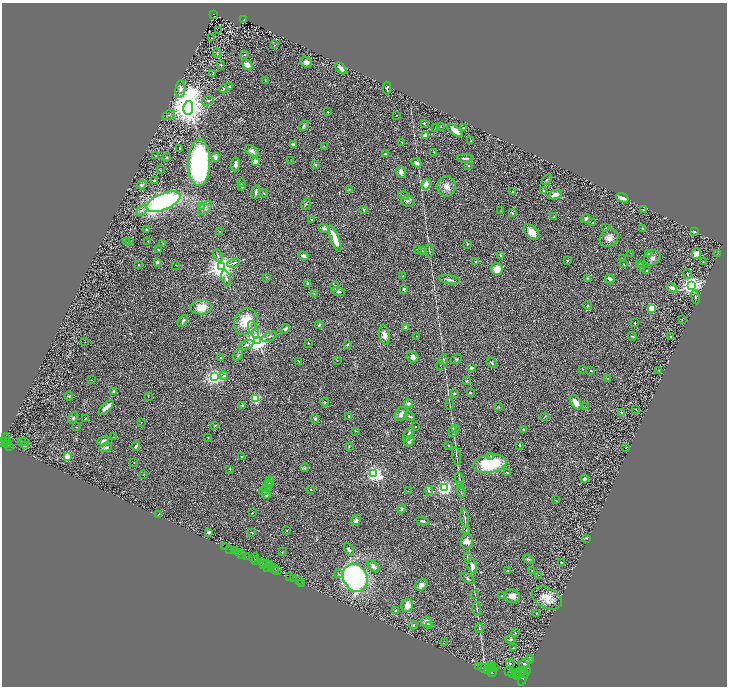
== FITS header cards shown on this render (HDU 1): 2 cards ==
NAXIS1  =                 1449
NAXIS2  =                 1368

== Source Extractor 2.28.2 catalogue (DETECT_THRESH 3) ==
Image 1449 x 1368 px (HDU 1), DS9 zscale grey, zoomed out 1/2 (1 PNG px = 2 x 2 image px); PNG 729 x 688 px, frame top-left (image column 1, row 1367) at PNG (2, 3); each listed source drawn as its Kron ellipse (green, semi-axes under 4 px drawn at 4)
Background 0.668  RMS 0.031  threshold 0.0923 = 3 sigma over >= 5 px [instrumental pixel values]
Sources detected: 374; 44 cannot appear on this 1/2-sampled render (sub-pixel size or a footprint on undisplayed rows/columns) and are neither listed nor drawn; the other 330 listed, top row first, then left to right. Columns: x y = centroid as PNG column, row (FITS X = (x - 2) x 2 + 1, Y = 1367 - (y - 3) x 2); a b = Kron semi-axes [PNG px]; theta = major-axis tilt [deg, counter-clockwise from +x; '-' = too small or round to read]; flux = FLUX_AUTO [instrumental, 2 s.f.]
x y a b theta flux
214 14 3 2 - 57
244 20 3 2 - 39
218 31 2 2 - 28
212 38 2 1 - 1.7
274 45 3 2 - 2.7
217 53 4 2 - 3.1
244 55 3 2 - 3.3
306 62 6 5 - 18
221 65 3 2 - 4
247 65 6 4 -42 34
341 68 7 4 -45 26
213 74 3 2 - 1.8
265 81 2 2 - 2.5
230 87 2 2 - 26
387 88 6 3 -89 12
180 89 9 5 84 26
223 89 4 3 - 8.4
208 101 6 2 25 7
188 108 7 5 81 17000
328 112 2 2 - 4.5
169 115 6 2 24 5.1
397 115 3 2 - 1.9
424 123 3 2 - 4.8
304 126 6 4 40 11
441 126 2 2 - 2.5
436 128 2 2 - 2.1
463 128 3 2 - 4.7
455 131 9 4 -35 47
425 135 3 2 - 96
471 141 2 1 - 2.8
401 142 2 2 - 2.7
293 144 3 3 - 20
324 146 3 2 - 3.1
179 148 3 2 - 3.4
252 151 7 5 -38 19
434 152 3 2 - 3.4
385 153 3 2 - 5.6
156 156 2 2 - 2.5
166 157 4 3 - 5.7
215 157 4 3 - 25
465 158 8 3 -2 13
255 161 2 2 - 140
291 161 2 2 - 1.9
199 163 23 11 89 1400
416 163 5 3 - 20
235 164 7 3 83 18
315 164 2 2 - 22
468 165 3 2 - 5.5
160 170 3 1 - 2.6
401 172 6 5 - 24
155 180 3 2 - 5.4
547 180 6 3 46 6.4
242 183 3 2 - 9.7
426 184 6 4 69 50
142 185 5 3 - 10
446 186 10 9 - 44
242 187 3 2 - 3.4
349 189 4 2 - 4.2
543 190 3 2 - 2.8
512 191 2 2 - 2.5
256 192 7 3 80 11
264 193 4 2 - 3.4
555 195 7 3 18 45
403 196 6 3 -18 8.4
622 198 6 3 -20 42
163 201 18 8 23 1000
408 201 6 5 - 15
306 204 6 2 60 6.6
201 206 4 3 - 10
205 208 8 4 44 21
142 210 6 4 45 16
363 210 4 3 - 6.3
643 210 3 2 - 2.4
501 211 3 2 - 2.2
512 213 3 2 - 6.3
554 216 3 2 - 2.5
311 219 2 2 - 7.9
586 219 5 2 - 12
593 222 3 2 - 6.6
324 228 6 4 -15 15
606 228 2 2 - 18
643 228 3 2 - 3.1
146 229 2 2 - 5.6
220 231 2 1 - 2.1
694 231 3 2 - 14
532 232 9 5 -47 64
335 238 14 3 -69 110
609 238 10 8 32 39
148 241 2 2 - 5.2
127 242 2 2 - 2.4
129 242 2 1 - 2.5
163 244 3 2 - 3.1
467 244 3 2 - 6.5
158 249 3 2 - 3.4
417 250 2 2 - 3.3
422 251 3 3 - 5.7
429 251 7 2 -87 5.7
631 253 2 1 - 1.5
717 253 4 2 - 3.6
648 254 3 3 - 10
696 254 5 4 - 31
500 255 2 2 - 6.1
218 256 7 2 -65 8.1
304 256 5 3 - 14
652 258 9 7 28 25
622 259 2 1 - 1.7
567 261 2 2 - 6.3
157 262 4 3 - 8.7
476 262 4 3 - 6.6
703 262 3 2 - 2.7
234 263 6 3 21 8.8
639 263 2 2 - 3.9
624 264 2 2 - 2.3
138 265 3 3 - 4
176 265 2 1 - 2.3
222 267 4 4 - 7200
641 267 2 2 - 1.9
497 269 6 6 - 62
647 270 2 2 - 7.6
687 274 5 1 - 4.3
402 276 3 2 - 3
267 277 3 2 - 2.8
226 278 8 3 -74 13
587 278 4 2 - 3.1
610 279 5 3 - 18
449 280 11 3 -10 15
307 283 3 2 - 7.2
335 286 5 3 - 7.3
691 286 4 3 - 4600
672 288 5 3 - 31
404 289 2 2 - 15
338 291 7 4 -15 12
314 293 3 2 - 3.2
695 297 7 3 -80 7.5
588 305 4 2 - 4.5
201 307 11 7 0 80
651 308 3 3 - 340
682 319 3 2 - 3.1
183 321 6 3 55 12
246 321 14 11 63 130
635 323 2 2 - 3.4
319 325 4 2 - 7.9
406 327 4 3 - 9.9
285 329 5 3 - 9.7
254 330 9 2 -69 12
385 335 10 5 -78 32
417 336 2 2 - 2.5
632 336 4 3 - 5.1
269 337 8 3 23 11
671 337 3 2 - 6
258 341 4 3 - 5700
85 342 2 1 - 1.5
308 343 2 2 - 3
246 345 8 3 22 11
347 345 4 3 - 4.7
238 355 6 4 57 9.7
413 357 6 5 - 24
220 358 2 2 - 3
456 359 6 3 22 5.4
337 360 2 2 - 4.1
444 360 5 3 - 6.1
299 361 3 2 - 2.6
492 363 6 3 -49 7.3
440 365 2 1 - 2
471 368 3 2 - 11
583 369 2 2 - 1.9
591 371 3 3 - 5.9
659 371 3 2 - 2.7
224 376 4 4 - 8.8
214 377 4 3 - 2400
607 378 3 2 - 2.1
91 380 2 2 - 1.6
466 381 4 3 - 4.1
114 391 3 2 - 15
454 393 3 3 - 8
470 393 3 2 - 3.6
69 396 4 3 - 5.5
148 396 4 1 - 2.4
256 398 3 3 - 380
325 402 4 3 - 5.4
576 402 8 5 -57 43
408 404 4 4 - 13
450 404 5 1 - 3.9
242 405 4 3 - 7.9
106 407 9 3 43 41
499 407 3 2 - 2.7
586 407 2 2 - 1.9
636 409 2 1 - 2.5
621 412 2 2 - 21
401 414 8 5 56 23
409 416 5 3 - 9.4
545 416 4 2 - 3.1
349 417 3 2 - 5.7
73 418 6 3 60 9.9
85 419 3 3 - 5.2
315 419 5 4 - 9.1
141 422 2 1 - 1.8
215 425 3 3 - 4.7
415 426 2 2 - 7.4
76 427 3 2 - 1.8
455 428 3 3 - 4.4
523 429 3 3 - 5.2
355 431 3 2 - 3
453 432 5 2 - 6
408 434 8 3 63 15
113 437 2 2 - 1.9
208 437 2 2 - 10
6 439 6 3 -63 630
6 441 2 1 - 320
103 441 6 3 28 15
409 441 6 4 51 18
21 442 2 1 - 1.8
24 442 2 1 - 8.1
3 443 2 1 - 180
7 445 3 2 - 260
25 445 3 2 - 28
449 445 2 2 - 5.4
520 445 3 2 - 5.2
9 446 3 2 - 310
136 446 4 2 - 11
106 447 6 4 15 11
349 447 3 2 - 3.5
626 448 2 2 - 4.5
67 456 2 2 - 230
242 456 3 2 - 3.7
456 456 9 2 -80 7.2
490 456 4 3 - 5.7
134 462 2 1 - 1.5
490 464 17 9 9 310
305 468 4 2 - 6.2
230 469 2 2 - 8.3
374 473 4 3 - 2000
508 473 3 2 - 3.7
143 475 2 1 - 1.5
460 479 7 2 -75 6.3
584 479 4 3 - 11
270 481 5 3 - 19
269 484 3 3 - 23
460 485 4 2 - 3.1
267 486 6 4 45 15
444 488 3 3 - 2200
311 489 2 2 - 5.3
429 490 5 3 - 10
263 491 4 3 - 5.4
408 491 2 2 - 2.3
461 492 5 2 - 4.8
266 494 5 4 - 17
555 500 4 1 - 3
402 509 4 4 - 7.2
252 513 3 2 - 1.7
158 514 3 2 - 2.3
465 518 9 2 -82 9.2
356 520 6 4 41 13
423 521 6 3 -12 8.5
287 530 2 1 - 2.8
466 530 3 2 - 3
208 532 3 2 - 8.7
252 532 2 2 - 6.8
587 538 4 2 - 3.3
467 542 7 6 - 45
224 547 3 1 - 19
229 549 2 1 - 24
349 549 7 4 -64 14
234 551 2 1 - 33
282 552 3 2 - 2.8
238 553 2 1 - 140
242 555 2 2 - 890
467 556 3 2 - 3.2
247 557 3 1 - 96
254 558 5 2 - 150
528 559 6 3 -21 8.2
255 561 2 2 - 590
263 563 3 2 - 540
562 563 4 2 - 9.2
264 564 2 1 - 230
266 564 3 1 - 84
269 564 4 2 - 480
373 566 7 4 -50 22
472 566 7 4 -75 24
267 567 3 1 - 450
271 568 3 1 - 460
275 568 3 2 - 900
276 570 3 1 - 490
278 570 4 2 - 530
508 570 3 2 - 3.3
532 570 3 2 - 2.8
338 574 3 3 - 7.3
538 575 2 1 - 1.4
289 577 3 1 - 490
355 578 14 12 -63 1200
468 578 8 3 -35 12
293 579 4 2 - 83
299 581 3 1 - 41
301 583 2 1 - 32
421 585 7 5 33 22
475 594 3 2 - 2.6
502 596 3 2 - 3.7
512 596 7 6 - 45
547 598 16 10 -27 94
407 605 7 5 74 45
477 609 7 2 -83 6.4
396 610 3 3 - 7
537 613 3 2 - 3.6
426 622 5 5 - 35
414 625 4 3 - 7.6
430 625 3 3 - 10
479 628 5 2 - 4.7
515 633 3 2 - 2.5
510 639 5 3 - 10
444 643 2 1 - 1.6
513 648 3 2 - 2.9
529 659 4 3 - 6.8
510 663 4 3 - 6.1
525 663 6 3 25 42
490 666 3 2 - 1800
478 667 2 1 - 210
493 667 4 2 - 2100
495 667 3 2 - 1100
489 668 3 2 - 1600
485 669 7 4 -19 11000
487 671 2 1 - 1600
492 672 5 3 - 4800
509 672 2 1 - 260
520 672 6 2 58 3700
523 672 3 2 - 1500
526 672 6 2 59 1800
514 673 6 2 22 4800
516 675 4 2 - 3000
518 676 2 2 - 1800
523 677 9 3 74 3600
At the frame edge (FLAGS 8, measured only in part): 1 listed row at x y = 3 443
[44 sub-pixel or undisplayed-footprint detections neither listed nor drawn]